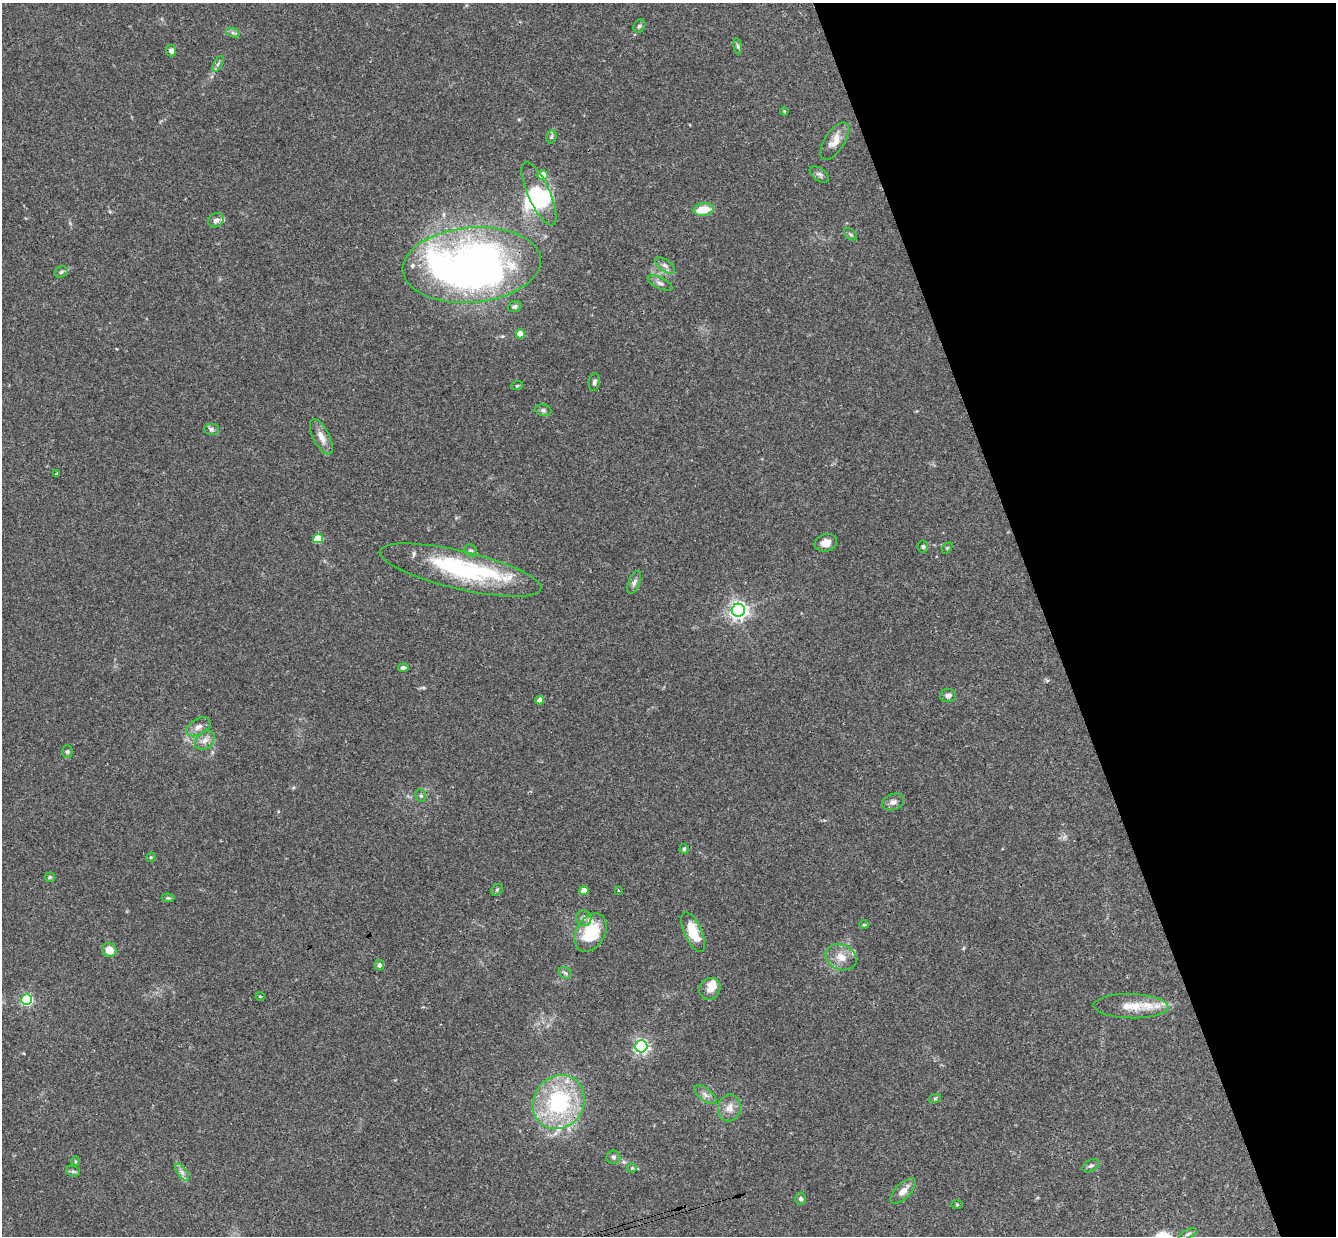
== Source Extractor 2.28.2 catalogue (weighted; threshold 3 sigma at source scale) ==
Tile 12 of 4 x 4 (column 4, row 3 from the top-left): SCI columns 4058-5391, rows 1529-2762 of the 5447 x 5401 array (HDU 1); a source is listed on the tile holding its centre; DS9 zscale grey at full resolution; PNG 1338 x 1238 px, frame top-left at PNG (2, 3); each listed source drawn as its Kron ellipse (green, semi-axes under 4 px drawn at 4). Shown black and unused: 22% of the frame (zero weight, under 3 of 4 exposures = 6% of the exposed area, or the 3 px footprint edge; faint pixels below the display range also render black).
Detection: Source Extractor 2.28.2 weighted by HDU 2 'WHT'; one run over the whole footprint, this tile lists its part. Background 0.0844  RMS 0.0034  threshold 0.0153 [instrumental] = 3 sigma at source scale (4.5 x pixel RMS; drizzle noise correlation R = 1.50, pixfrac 1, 0.05/0.05 arcsec/px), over >= 5 px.
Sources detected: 87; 4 inside a brighter object's white glare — neither listed nor drawn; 7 inside a brighter listed object's ellipse — not listed separately; the other 76 listed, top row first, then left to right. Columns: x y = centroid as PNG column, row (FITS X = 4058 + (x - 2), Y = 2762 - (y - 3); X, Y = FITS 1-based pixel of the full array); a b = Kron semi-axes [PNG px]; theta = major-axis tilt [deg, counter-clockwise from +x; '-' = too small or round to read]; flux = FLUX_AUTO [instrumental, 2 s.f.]
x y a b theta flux
639 26 7 5 57 0.85
233 33 7 4 -19 0.76
738 46 8 4 -81 0.67
171 51 5 5 - 1.4
218 64 9 3 58 0.81
784 111 4 4 - 0.4
551 137 7 5 73 0.64
835 141 21 10 57 4
819 174 11 6 -36 1.1
543 175 5 5 - 5.1
539 194 34 11 -66 14
704 209 10 6 10 6.4
216 220 8 6 34 1.3
851 234 7 4 -37 0.55
472 265 69 37 5 240
665 265 11 6 -36 1.4
61 272 7 5 29 0.66
660 283 14 5 -25 1.3
515 307 7 5 20 0.9
520 334 4 4 - 4.5
594 382 9 5 83 0.86
517 386 6 3 19 0.4
543 410 8 5 -10 0.9
211 429 7 5 1 0.81
321 437 19 8 -63 3.3
56 474 3 3 - 0.46
318 538 5 4 - 11
826 543 11 8 16 2.6
923 546 6 5 - 0.6
947 548 6 4 46 0.44
471 551 6 6 - 0.72
460 570 83 19 -13 45
634 582 12 5 69 1.2
738 610 6 6 - 160
403 668 5 4 - 0.78
948 695 8 6 7 1.2
540 700 4 4 - 2.8
198 727 13 7 30 2
205 740 11 8 41 2.2
67 752 6 5 - 0.66
421 796 6 5 - 0.67
893 802 11 8 19 1.7
684 849 5 4 - 0.49
151 857 5 4 - 0.39
50 877 5 5 - 0.45
497 890 6 5 - 0.58
618 890 3 3 - 0.33
584 891 4 4 - 4.3
168 898 6 4 -8 0.47
584 918 8 7 - 1.4
864 925 4 4 - 0.36
693 932 21 8 -66 9.6
591 933 20 14 59 14
109 950 7 6 - 4.7
841 957 16 12 -23 4.3
379 965 5 5 - 0.98
565 973 7 5 -44 0.72
710 989 11 10 - 2.9
260 996 4 3 - 0.32
27 1000 5 5 - 39
1131 1006 37 12 -2 8.3
641 1046 6 6 - 94
705 1095 13 6 -37 1.6
935 1098 6 4 18 0.49
559 1102 28 25 56 35
729 1108 13 11 78 3.1
613 1157 7 6 - 0.82
75 1161 5 3 - 0.34
1091 1166 9 5 30 0.84
632 1168 5 5 - 0.44
73 1171 7 5 -20 0.77
182 1172 10 5 -54 1.2
903 1191 16 7 45 3.2
801 1199 6 5 - 0.8
957 1205 6 4 -1 0.35
1188 1234 10 4 26 0.7